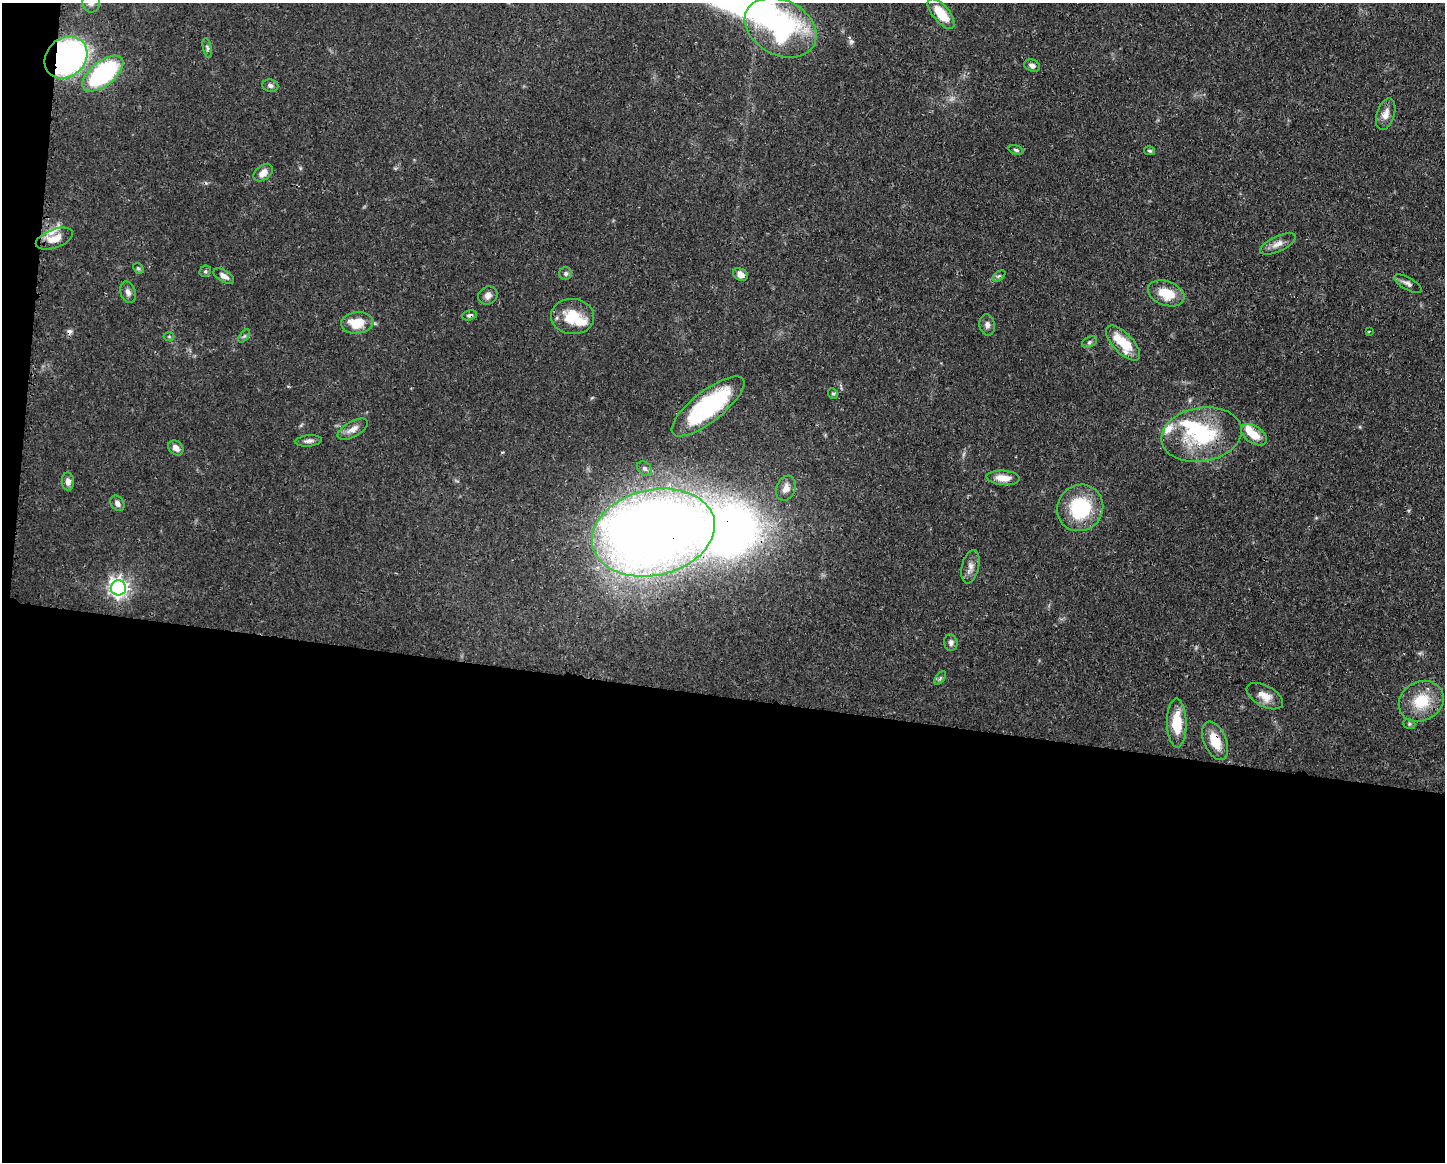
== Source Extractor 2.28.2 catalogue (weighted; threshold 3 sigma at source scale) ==
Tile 10 of 3 x 4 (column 1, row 4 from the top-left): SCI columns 119-1561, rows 2-1161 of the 4679 x 4643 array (HDU 1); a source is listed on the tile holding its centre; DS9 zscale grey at full resolution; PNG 1447 x 1164 px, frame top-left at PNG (2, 3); each listed source drawn as its Kron ellipse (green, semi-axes under 4 px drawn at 4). Shown black and unused: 41% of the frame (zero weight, under 3 of 4 exposures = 1% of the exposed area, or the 3 px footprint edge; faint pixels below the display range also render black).
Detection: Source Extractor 2.28.2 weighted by HDU 2 'WHT'; one run over the whole footprint, this tile lists its part. Background 0.0565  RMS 0.0033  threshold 0.0147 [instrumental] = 3 sigma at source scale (4.5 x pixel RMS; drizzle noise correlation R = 1.50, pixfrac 1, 0.05/0.05 arcsec/px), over >= 5 px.
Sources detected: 64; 2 inside a brighter object's white glare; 1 cosmic-ray / hot-pixel residue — neither listed nor drawn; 5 inside a brighter listed object's ellipse — not listed separately; the other 56 listed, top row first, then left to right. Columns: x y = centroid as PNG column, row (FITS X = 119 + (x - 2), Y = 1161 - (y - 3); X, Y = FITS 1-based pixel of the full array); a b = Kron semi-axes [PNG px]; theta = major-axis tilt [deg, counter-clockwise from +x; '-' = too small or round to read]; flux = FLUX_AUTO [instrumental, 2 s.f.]
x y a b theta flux
91 3 10 8 -73 1.7
941 14 18 8 -50 8.9
781 27 38 27 -28 46
207 48 10 4 -77 0.67
66 57 23 19 43 94
1032 66 8 6 -18 1.3
103 74 24 12 38 46
270 86 8 6 -8 1.2
1386 114 16 9 72 2.7
1016 150 7 4 -16 0.64
1150 151 5 4 - 0.49
263 173 11 7 38 2.6
54 239 19 9 20 4.7
1278 244 19 7 25 2.5
138 268 6 4 -43 0.5
205 271 6 5 - 0.62
565 274 6 6 - 0.76
741 274 8 6 -29 2.3
224 276 11 6 -30 1.7
999 276 7 4 36 0.54
1408 284 15 6 -29 1.4
128 292 11 7 -71 1.6
1166 293 19 12 -20 8.2
488 295 10 8 30 1.8
469 315 7 5 15 0.79
572 317 21 17 -4 9.7
357 323 16 11 6 8.5
987 325 11 7 -80 1.5
1369 332 3 3 - 0.33
169 336 5 3 - 0.34
244 336 7 4 52 0.62
1089 342 8 5 28 0.72
1123 343 22 10 -46 10
833 393 5 4 - 0.5
708 406 44 15 38 38
353 429 17 7 29 2.5
1202 435 40 27 10 27
1254 435 14 8 -34 5.4
308 441 13 5 6 1.3
176 448 8 6 -44 2
644 468 8 6 -43 0.99
1003 478 16 7 -4 4.3
68 481 9 6 -88 1.8
786 488 13 9 69 2.7
117 503 8 6 -54 1.3
1080 508 24 22 50 21
653 533 62 43 13 520
970 567 17 8 77 2.3
118 588 7 7 - 150
951 643 8 6 -82 1.1
940 678 8 4 53 0.62
1265 696 20 10 -28 3.8
1421 701 23 19 29 11
1177 723 24 9 -89 9.6
1409 724 6 5 - 0.52
1215 741 20 11 -66 7.4
Overlapping masked pixels (flux is a lower limit): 6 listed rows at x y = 66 57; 469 315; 708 406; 653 533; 118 588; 1215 741
Isophote crosses this tile's border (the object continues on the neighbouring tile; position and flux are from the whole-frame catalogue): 1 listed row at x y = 91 3